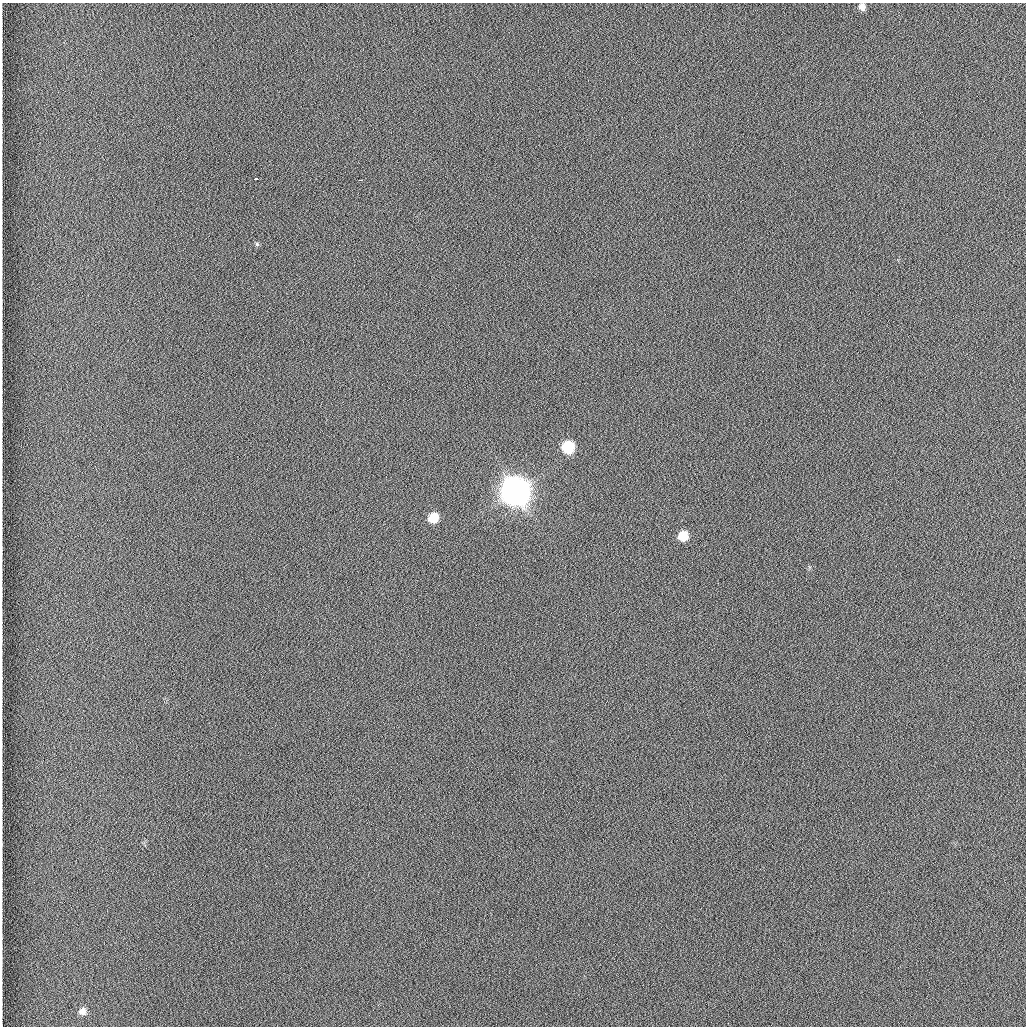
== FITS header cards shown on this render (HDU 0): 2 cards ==
NAXIS1  =                 1024 /fastest changing axis
NAXIS2  =                 1024 /next to fastest changing axis

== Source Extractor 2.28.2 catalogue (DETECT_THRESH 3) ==
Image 1024 x 1024 px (HDU 0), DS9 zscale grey, 1 PNG px = 1 image px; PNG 1028 x 1028 px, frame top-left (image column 1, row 1024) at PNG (2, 3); no overlay
Background 1260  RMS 5.9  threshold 17.8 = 3 sigma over >= 5 px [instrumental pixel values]
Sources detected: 9; all 9 listed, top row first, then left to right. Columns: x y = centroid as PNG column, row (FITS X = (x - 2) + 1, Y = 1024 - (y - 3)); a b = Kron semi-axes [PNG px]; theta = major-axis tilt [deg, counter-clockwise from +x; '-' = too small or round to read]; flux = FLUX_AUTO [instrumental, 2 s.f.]
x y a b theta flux
862 7 8 7 - 1.8e+03
256 179 3 2 - 1.1e+03
360 180 3 2 - 1.2e+03
257 244 6 5 - 5.7e+02
568 447 8 8 - 2.3e+04
515 491 11 10 - 1.1e+06
433 517 8 7 - 8.7e+03
683 536 10 9 - 8.4e+03
82 1011 11 11 - 3.5e+03